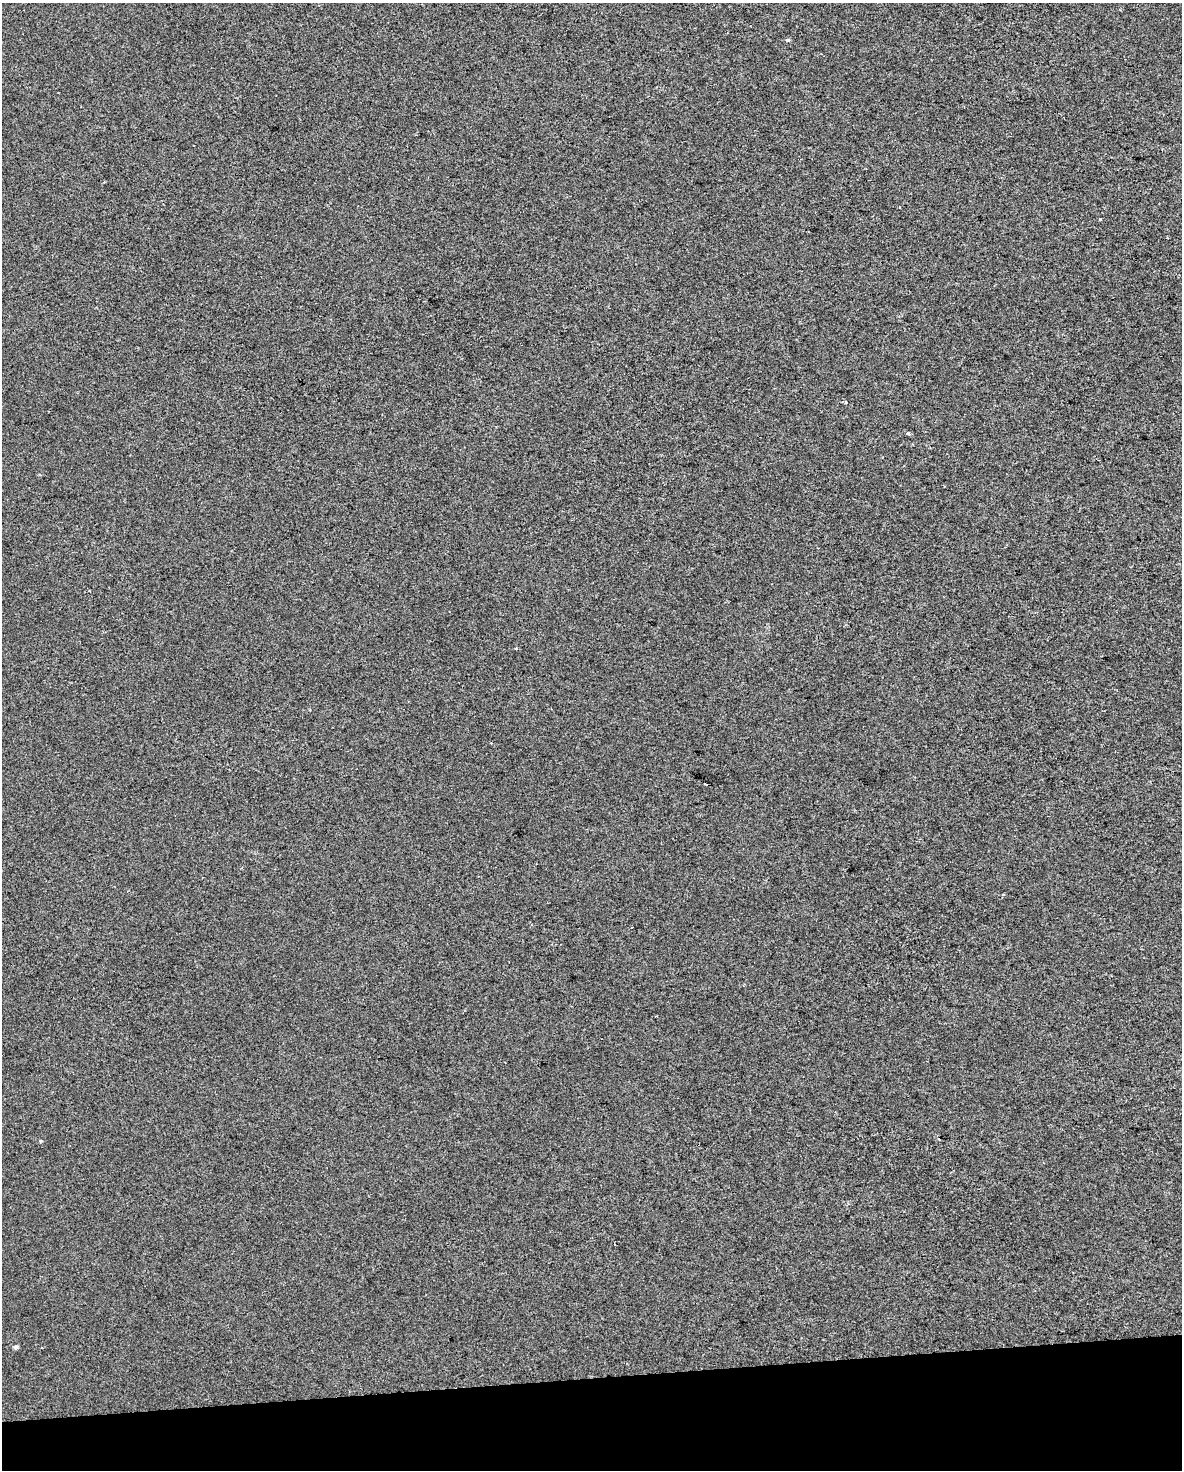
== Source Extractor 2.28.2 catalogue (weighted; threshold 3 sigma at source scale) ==
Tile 10 of 4 x 3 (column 2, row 3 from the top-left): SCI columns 1181-2360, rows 61-1528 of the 4719 x 4481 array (HDU 1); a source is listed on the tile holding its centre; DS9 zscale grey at full resolution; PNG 1184 x 1472 px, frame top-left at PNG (2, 3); no overlay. Shown black and unused: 6% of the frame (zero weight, under 2 of 3 exposures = <1% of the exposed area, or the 3 px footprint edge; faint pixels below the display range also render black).
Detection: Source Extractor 2.28.2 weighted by HDU 2 'WHT'; one run over the whole footprint, this tile lists its part. Background -4.74e-04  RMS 0.0057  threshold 0.0255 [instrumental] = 3 sigma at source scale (4.5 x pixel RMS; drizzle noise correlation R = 1.50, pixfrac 1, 0.0396/0.0396 arcsec/px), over >= 5 px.
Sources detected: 11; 2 cosmic-ray / hot-pixel residue — not listed; the other 9 listed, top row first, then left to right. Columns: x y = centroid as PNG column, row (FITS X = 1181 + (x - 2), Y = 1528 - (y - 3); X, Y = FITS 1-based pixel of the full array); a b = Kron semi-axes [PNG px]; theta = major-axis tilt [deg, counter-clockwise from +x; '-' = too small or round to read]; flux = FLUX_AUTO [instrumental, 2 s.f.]
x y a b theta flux
787 40 6 4 -2 0.96
1100 219 3 3 - 0.94
846 402 4 3 - 0.9
907 433 4 3 - 4.1
705 784 5 3 - 4.5
632 927 2 2 - 0.42
40 1141 5 3 - 0.46
16 1347 5 5 - 1.4
42 1347 3 2 - 0.52